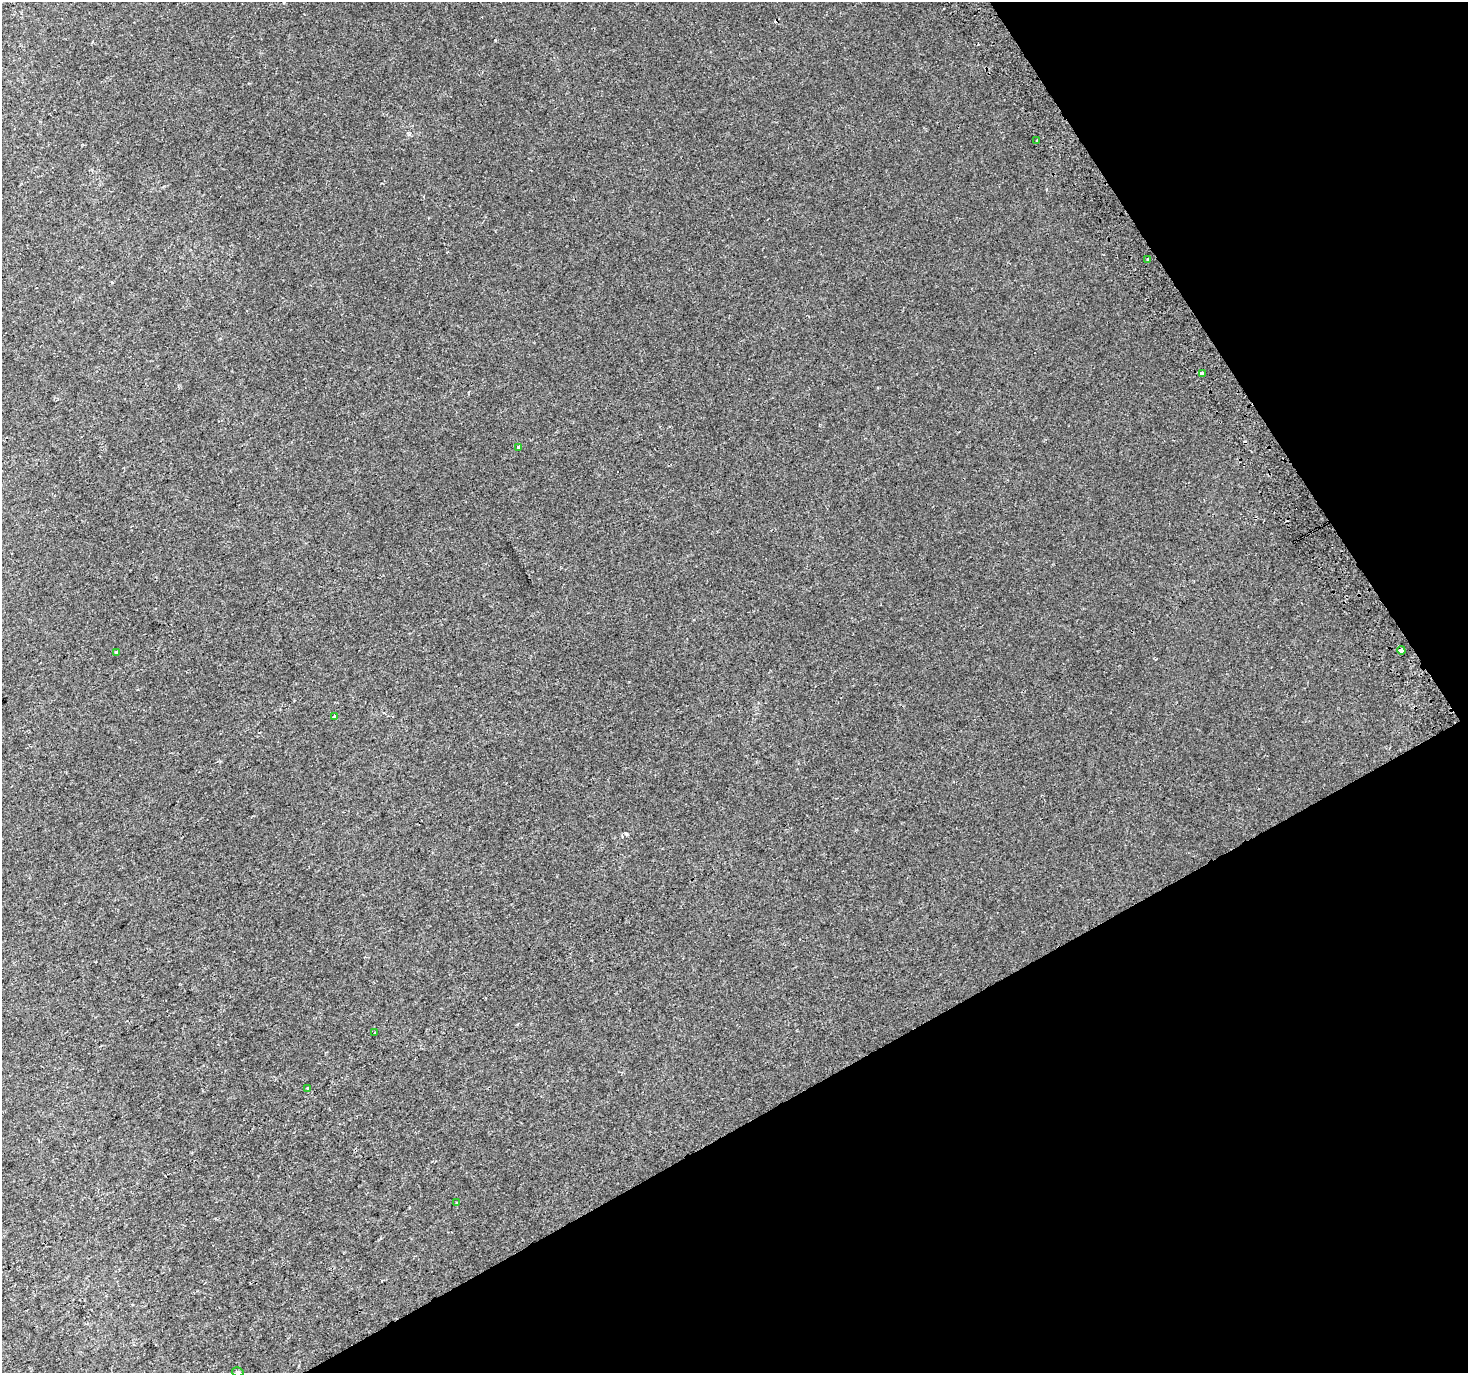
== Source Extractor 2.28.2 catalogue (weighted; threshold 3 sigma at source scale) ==
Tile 12 of 4 x 4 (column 4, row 3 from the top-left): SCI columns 4441-5906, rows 1568-2938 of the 5943 x 5816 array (HDU 1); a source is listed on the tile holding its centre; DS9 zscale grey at full resolution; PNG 1470 x 1375 px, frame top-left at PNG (2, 2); each listed source drawn as its Kron ellipse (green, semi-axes under 4 px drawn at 4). Shown black and unused: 28% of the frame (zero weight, under 2 of 3 exposures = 3% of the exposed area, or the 3 px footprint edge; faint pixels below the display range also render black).
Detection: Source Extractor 2.28.2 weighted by HDU 2 'WHT'; one run over the whole footprint, this tile lists its part. Background 0.00151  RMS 0.0029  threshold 0.013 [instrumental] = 3 sigma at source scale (4.5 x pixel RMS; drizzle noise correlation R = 1.50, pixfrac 1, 0.0396/0.0396 arcsec/px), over >= 5 px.
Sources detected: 13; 2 cosmic-ray / hot-pixel residue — neither listed nor drawn; the other 11 listed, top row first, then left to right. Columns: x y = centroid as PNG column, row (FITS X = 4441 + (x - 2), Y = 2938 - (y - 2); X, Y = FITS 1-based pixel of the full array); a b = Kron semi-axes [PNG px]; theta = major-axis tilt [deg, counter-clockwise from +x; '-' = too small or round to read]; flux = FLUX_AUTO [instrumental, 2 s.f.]
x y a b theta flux
1037 141 3 3 - 1.3
1148 259 3 2 - 0.41
1202 374 4 3 - 5.5
519 447 4 3 - 1.6
1401 650 4 4 - 3.7
116 652 3 3 - 0.47
334 716 3 2 - 0.33
375 1032 3 3 - 0.47
307 1089 3 3 - 1.1
457 1202 4 2 - 0.27
238 1372 6 4 -11 0.5
Overlapping masked pixels (flux is a lower limit): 1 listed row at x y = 1401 650
Isophote crosses this tile's border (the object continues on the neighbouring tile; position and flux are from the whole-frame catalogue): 1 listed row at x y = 238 1372